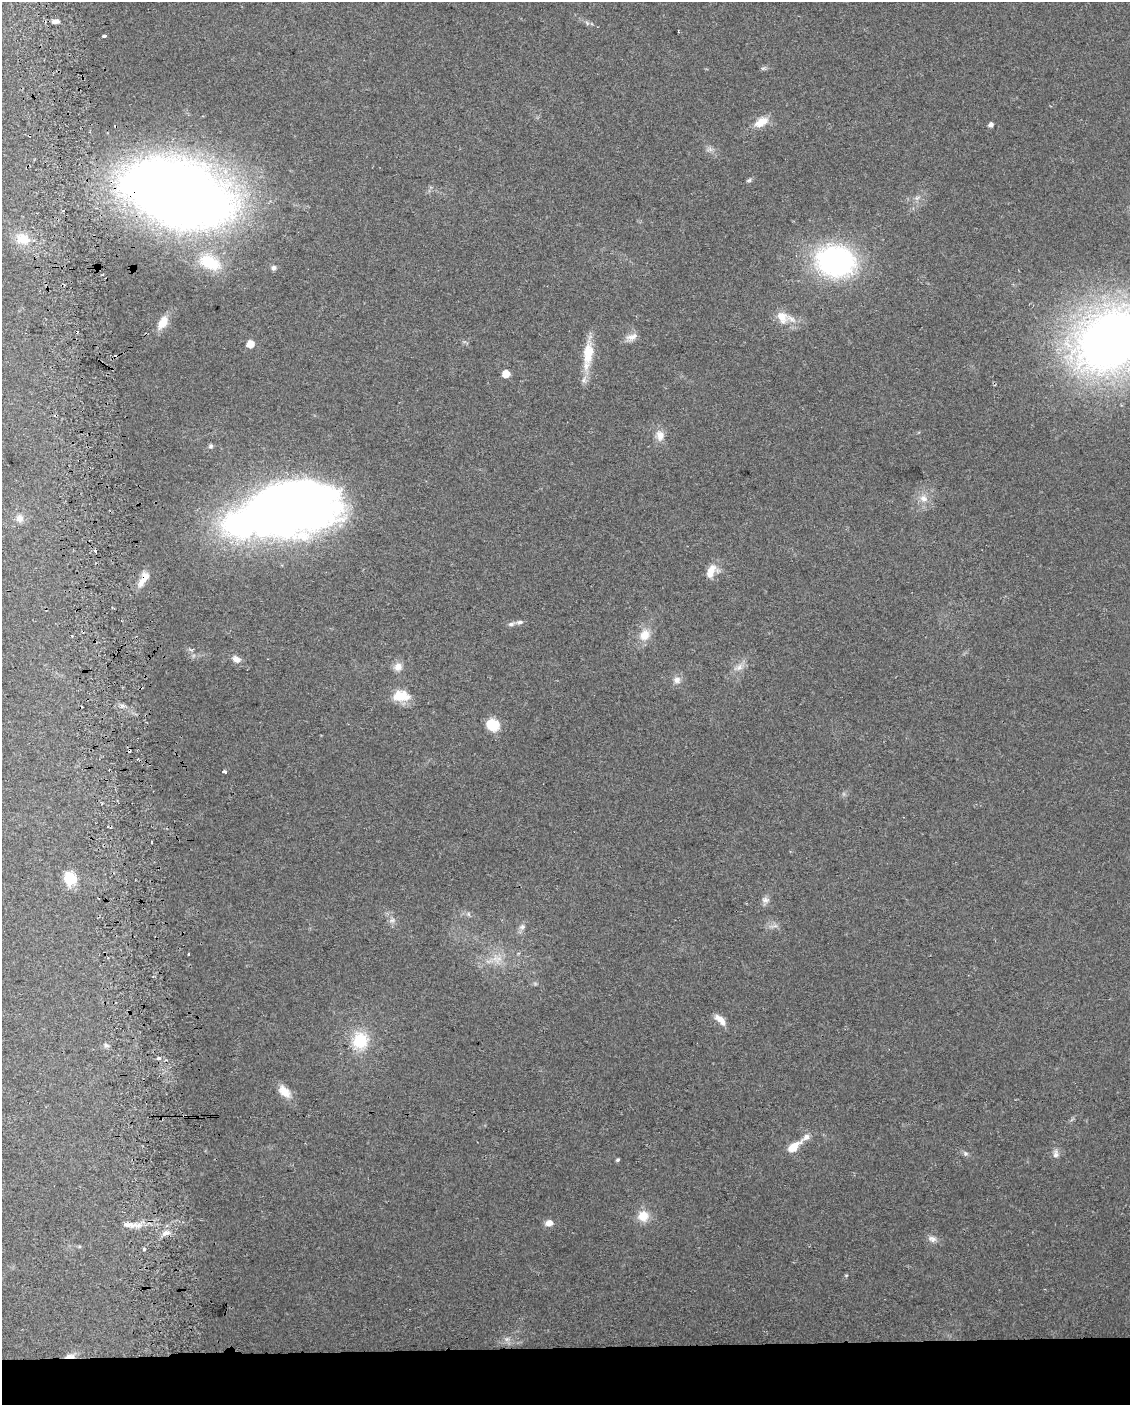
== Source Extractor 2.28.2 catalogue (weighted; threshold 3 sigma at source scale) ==
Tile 11 of 4 x 3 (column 3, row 3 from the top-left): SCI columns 2290-3417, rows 49-1451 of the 4578 x 4261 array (HDU 1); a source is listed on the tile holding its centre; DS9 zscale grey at full resolution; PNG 1132 x 1407 px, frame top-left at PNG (2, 2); no overlay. Shown black and unused: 4% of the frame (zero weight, under 2 of 3 exposures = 2% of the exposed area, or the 3 px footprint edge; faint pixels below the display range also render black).
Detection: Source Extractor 2.28.2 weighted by HDU 2 'WHT'; one run over the whole footprint, this tile lists its part. Background 0.102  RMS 0.01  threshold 0.045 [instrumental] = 3 sigma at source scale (4.5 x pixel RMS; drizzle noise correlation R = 1.50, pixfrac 1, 0.0396/0.0396 arcsec/px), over >= 5 px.
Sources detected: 69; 1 too faint to see at this stretch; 1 inside a brighter object's white glare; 5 cosmic-ray / hot-pixel residue — not listed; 1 inside a brighter listed object's ellipse — not listed separately; the other 61 listed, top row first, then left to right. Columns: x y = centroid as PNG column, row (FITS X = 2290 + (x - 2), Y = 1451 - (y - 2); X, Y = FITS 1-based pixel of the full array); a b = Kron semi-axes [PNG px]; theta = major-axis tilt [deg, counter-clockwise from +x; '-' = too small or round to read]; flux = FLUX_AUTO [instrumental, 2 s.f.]
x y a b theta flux
55 21 7 5 5 5.2
104 36 4 3 - 5.5
761 122 19 10 30 13
991 125 4 4 - 4.2
749 180 8 5 30 1.8
178 193 81 48 -17 1300
917 198 7 5 42 2.4
23 239 22 14 -15 19
835 261 28 22 -11 260
209 262 29 17 -26 41
274 268 6 6 - 3.1
782 317 19 15 -45 16
163 322 14 8 58 14
632 337 17 9 18 7
1112 340 62 45 29 850
250 344 5 5 - 16
588 353 31 14 84 25
506 374 5 5 - 18
660 435 14 11 -80 8.7
211 446 6 5 - 2
923 498 11 10 - 7.6
286 504 90 52 8 840
19 518 11 10 - 6.7
96 551 4 3 - 22
711 571 18 12 56 12
144 578 22 8 59 11
520 622 9 5 1 3
72 635 3 2 - 1.8
644 635 15 13 56 14
236 659 10 7 -17 6.3
398 667 11 10 - 7.1
739 667 11 8 32 6
677 680 10 9 - 5.8
401 696 22 13 -5 20
493 725 14 12 -36 20
224 772 4 3 - 6.4
70 878 17 15 -55 19
765 900 11 7 -5 3.9
468 914 6 4 72 1.5
392 920 9 6 29 3
775 926 9 4 5 2.6
522 927 10 7 28 3.7
720 1020 18 7 -44 8.8
360 1040 20 19 - 34
106 1045 6 6 - 2.4
159 1058 3 3 - 7.2
284 1092 18 11 -47 13
806 1137 13 7 38 5.9
793 1147 11 6 39 20
965 1153 8 6 -2 2.3
1056 1154 11 8 85 4.7
617 1160 4 4 - 1.6
643 1216 13 12 - 15
549 1223 8 6 14 7.3
128 1225 21 7 -7 8.1
166 1233 11 6 17 5.4
932 1239 12 8 -6 4.9
144 1249 3 3 - 3.8
846 1275 5 3 - 0.8
507 1339 7 4 17 2.5
70 1356 13 5 4 5.7
Overlapping masked pixels (flux is a lower limit): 3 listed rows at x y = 178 193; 144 578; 70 1356
Isophote crosses this tile's border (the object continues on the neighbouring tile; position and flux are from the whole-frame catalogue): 1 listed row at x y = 1112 340